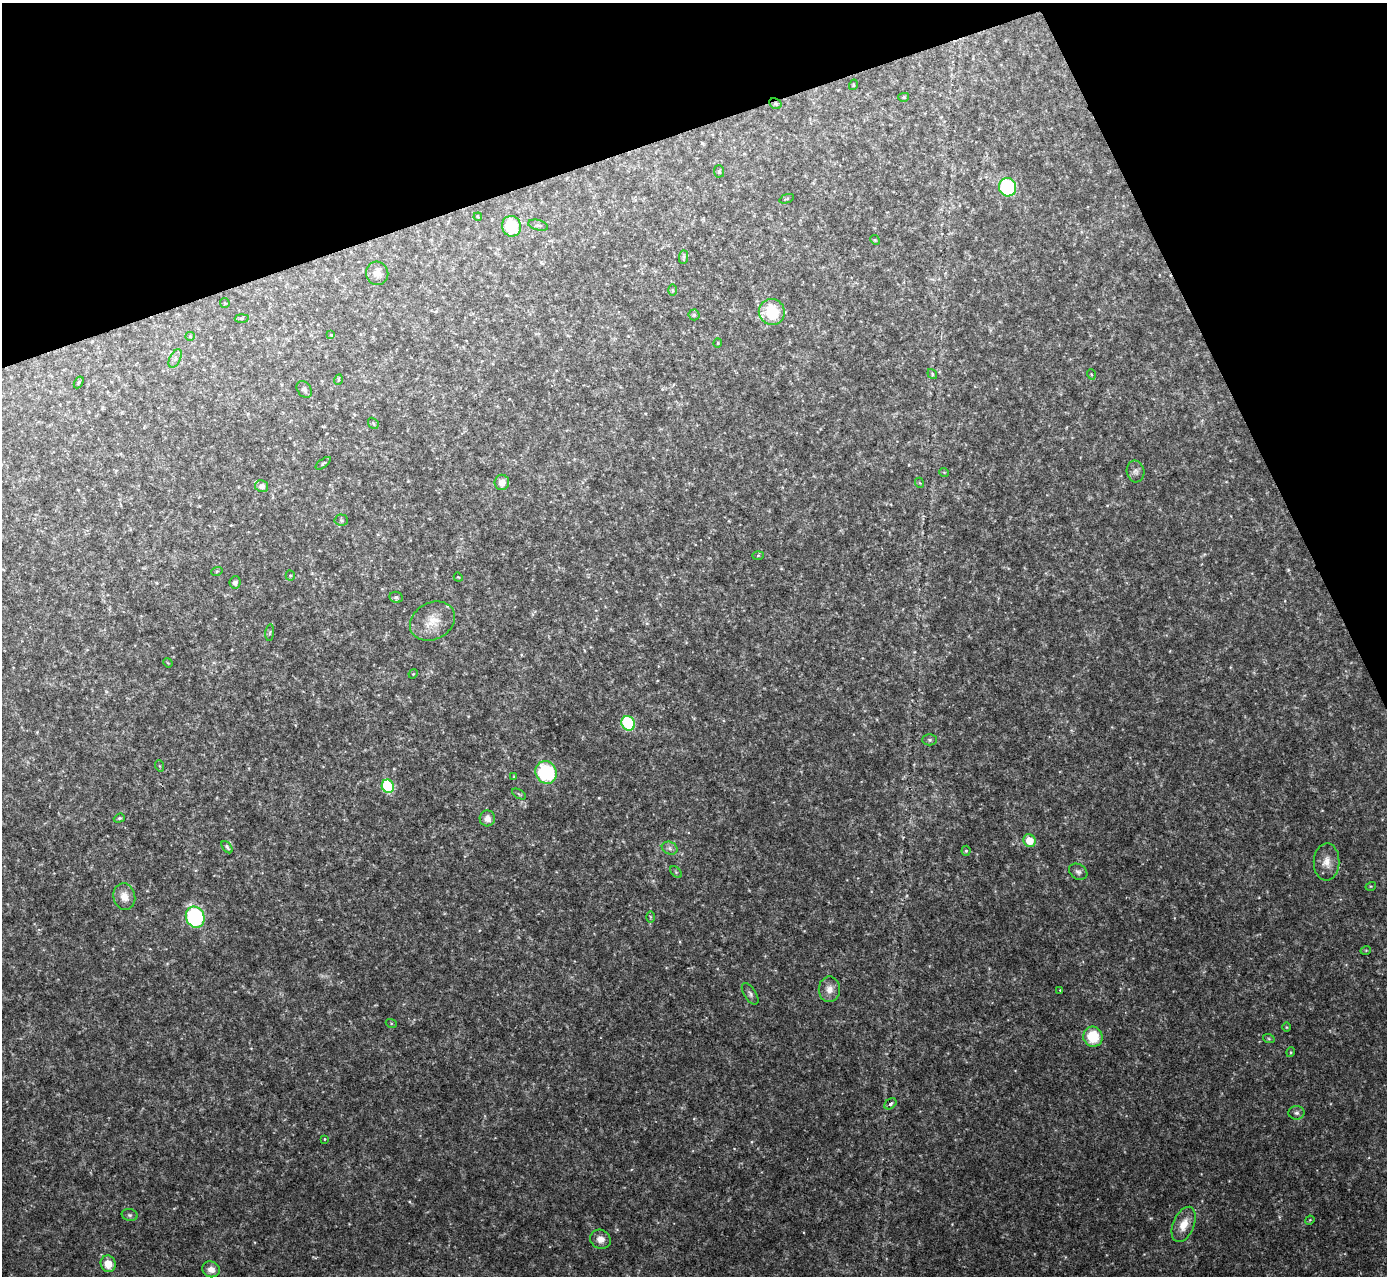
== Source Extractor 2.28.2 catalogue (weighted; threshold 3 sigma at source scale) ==
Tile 3 of 4 x 4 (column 3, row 1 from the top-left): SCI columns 2772-4156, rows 3977-5250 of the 5544 x 5531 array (HDU 1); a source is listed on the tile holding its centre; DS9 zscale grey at full resolution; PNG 1389 x 1278 px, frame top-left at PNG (2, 3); each listed source drawn as its Kron ellipse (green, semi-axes under 4 px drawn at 4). Shown black and unused: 18% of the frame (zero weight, under 2 of 3 exposures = <1% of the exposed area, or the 3 px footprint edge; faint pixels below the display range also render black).
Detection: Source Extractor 2.28.2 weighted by HDU 2 'WHT'; one run over the whole footprint, this tile lists its part. Background 0.0828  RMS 0.0084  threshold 0.0378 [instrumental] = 3 sigma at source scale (4.5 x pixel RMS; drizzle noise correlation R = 1.50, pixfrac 1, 0.05/0.05 arcsec/px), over >= 5 px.
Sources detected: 82; all 82 listed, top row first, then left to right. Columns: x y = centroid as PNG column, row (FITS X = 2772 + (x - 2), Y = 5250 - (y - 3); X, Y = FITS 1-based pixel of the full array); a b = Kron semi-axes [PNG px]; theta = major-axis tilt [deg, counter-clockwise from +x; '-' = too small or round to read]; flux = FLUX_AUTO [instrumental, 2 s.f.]
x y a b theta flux
853 85 5 3 - 0.71
904 97 5 4 - 1.2
775 104 6 5 - 1.4
719 171 6 5 - 1.1
1008 187 9 8 - 69
787 199 8 2 20 0.74
478 217 4 3 - 0.66
538 225 10 5 -13 1.9
511 226 10 9 - 30
875 240 5 4 - 0.78
684 257 7 4 89 1.4
377 273 12 11 - 5.7
673 290 6 4 -89 0.93
225 303 5 4 - 0.85
772 312 13 12 - 31
694 315 5 5 - 1.5
242 318 7 3 0 1.1
331 335 4 4 - 0.84
190 336 5 4 - 0.85
718 343 4 4 - 0.86
175 359 10 5 64 2.8
932 374 5 4 - 1.1
1091 374 5 3 - 0.71
338 380 5 3 - 0.95
79 382 6 3 59 0.9
304 389 9 6 -54 2.9
373 423 6 4 -49 1.1
323 463 9 4 37 1.2
1135 471 11 9 -78 3.4
944 472 5 3 - 0.61
502 482 7 7 - 6
920 483 5 3 - 0.74
262 486 6 6 - 3.2
341 520 7 5 -2 1.5
758 555 6 4 2 1
217 571 6 3 19 0.88
290 575 5 4 - 1.1
458 577 5 3 - 0.73
235 582 6 5 - 2.6
396 597 7 5 -10 1.9
432 621 23 18 28 17
270 633 8 3 85 1.3
168 663 5 3 - 0.71
413 674 5 4 - 0.79
628 723 7 6 - 54
930 740 7 5 0 1.6
160 766 6 3 -70 0.87
546 772 12 10 -62 58
514 777 4 4 - 0.82
388 786 7 6 - 62
519 794 8 3 -32 1.2
119 818 6 4 20 1.2
487 818 8 7 - 5.5
1029 841 6 6 - 14
227 847 7 4 -51 1.8
670 848 8 6 -22 2.9
966 851 5 4 - 1.2
1327 862 18 13 87 9.5
676 872 7 4 -45 1.2
1078 872 10 7 -31 2.9
1371 886 5 3 - 0.76
124 897 13 11 -76 8.9
195 917 11 9 -66 86
650 917 6 4 -89 0.9
1366 950 5 3 - 0.72
829 989 13 10 89 7.4
1060 990 3 3 - 0.52
750 994 12 6 -57 2.7
391 1023 5 3 - 0.91
1286 1027 5 3 - 0.78
1093 1037 10 9 - 28
1269 1039 6 4 -19 1
1291 1052 5 3 - 0.76
890 1104 7 5 38 2.3
1296 1113 8 6 3 2.5
325 1139 4 2 - 0.61
130 1215 8 6 -16 2.1
1310 1220 5 3 - 0.74
1184 1224 18 10 68 12
600 1239 10 9 - 6.1
108 1264 8 7 - 11
211 1269 9 8 - 5.8
Overlapping masked pixels (flux is a lower limit): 1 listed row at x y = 775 104
Unlisted compact peaks at least as high as the median listed source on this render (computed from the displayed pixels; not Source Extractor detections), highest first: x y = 1288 570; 599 798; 409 1201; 751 1142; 113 949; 468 716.